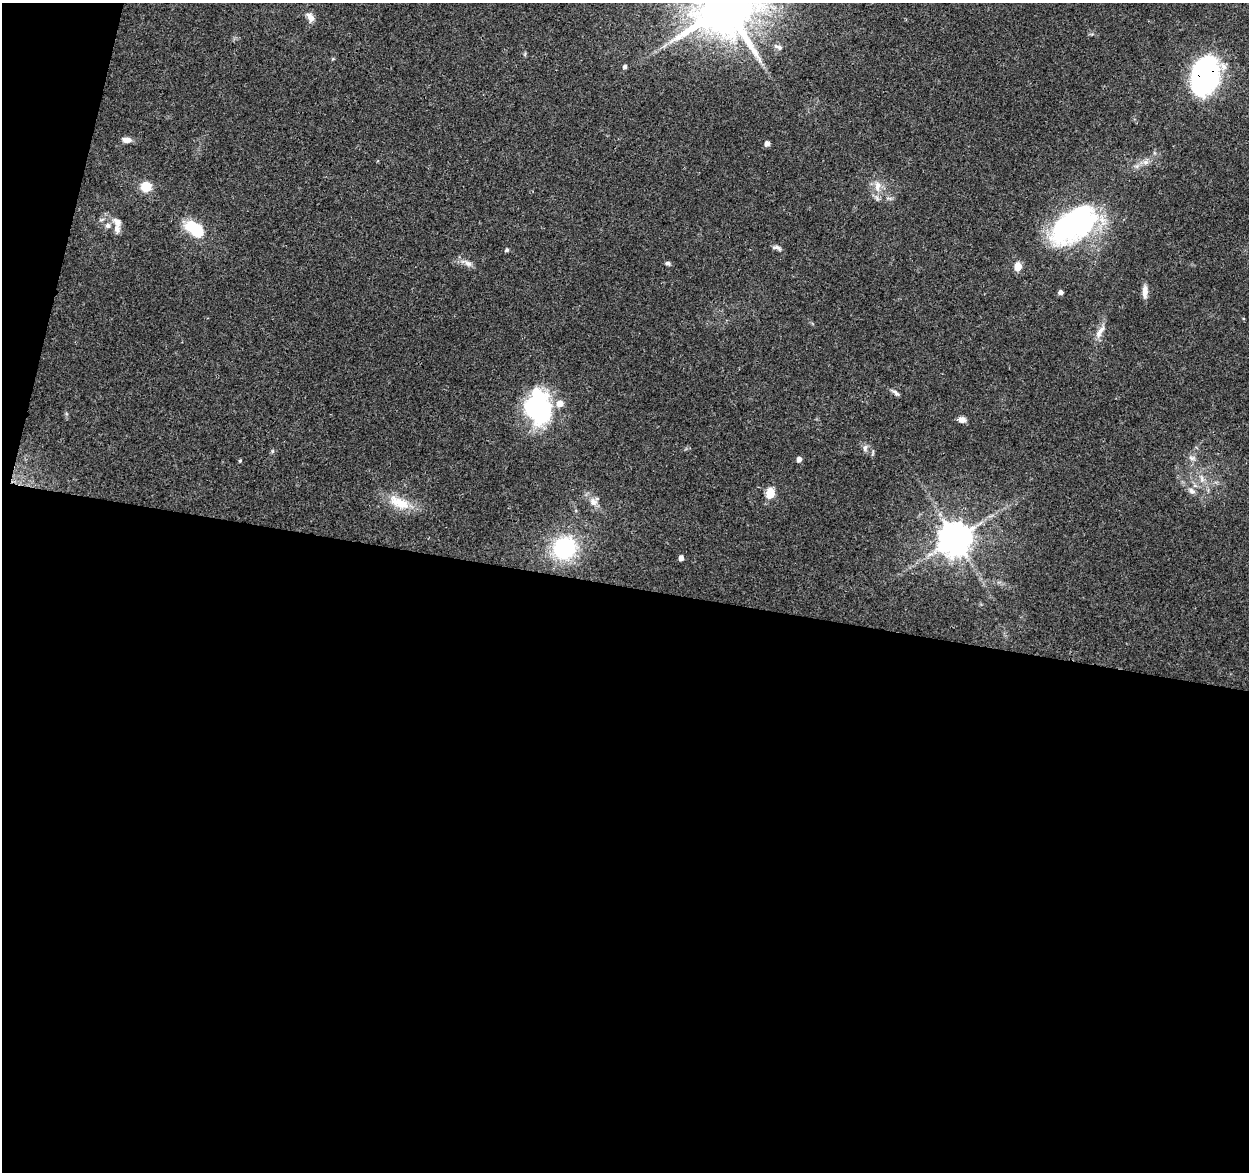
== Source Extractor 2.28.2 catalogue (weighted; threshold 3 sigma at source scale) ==
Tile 13 of 4 x 4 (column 1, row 4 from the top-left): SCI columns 18-1264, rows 241-1410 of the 5014 x 5210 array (HDU 1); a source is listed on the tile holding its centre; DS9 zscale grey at full resolution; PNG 1251 x 1174 px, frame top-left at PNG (2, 3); no overlay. Shown black and unused: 52% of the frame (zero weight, under 3 of 4 exposures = <1% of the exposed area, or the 3 px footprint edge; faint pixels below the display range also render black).
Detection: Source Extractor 2.28.2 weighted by HDU 2 'WHT'; one run over the whole footprint, this tile lists its part. Background 0.0369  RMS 0.0034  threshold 0.0152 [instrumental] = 3 sigma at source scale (4.5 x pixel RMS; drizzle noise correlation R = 1.50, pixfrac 1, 0.0396/0.0396 arcsec/px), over >= 5 px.
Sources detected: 42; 2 inside a brighter object's white glare — not listed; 3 inside a brighter listed object's ellipse — not listed separately; the other 37 listed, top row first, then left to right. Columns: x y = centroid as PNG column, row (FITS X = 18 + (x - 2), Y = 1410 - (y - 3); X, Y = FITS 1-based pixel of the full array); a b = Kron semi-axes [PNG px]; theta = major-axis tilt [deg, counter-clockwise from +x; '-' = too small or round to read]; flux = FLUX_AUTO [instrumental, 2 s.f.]
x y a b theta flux
726 7 16 14 37 2700
310 17 14 8 -62 2.2
778 47 12 6 -26 1.3
625 66 5 4 - 0.92
1205 76 31 21 75 91
127 140 12 6 -5 1.9
767 143 5 4 - 2
1145 162 9 7 14 1.6
145 186 9 9 - 7.3
877 186 17 8 88 3.6
117 222 13 9 -41 2
108 225 7 7 - 1.3
1072 226 55 29 28 69
196 229 20 11 -34 16
777 248 12 5 -16 1.1
507 250 4 4 - 0.69
467 263 17 7 -26 2.1
668 263 7 5 -29 0.71
1018 267 5 5 - 9.8
1145 291 16 6 89 2.4
1060 292 5 4 - 1.5
1100 332 23 7 58 2.8
895 393 13 5 -39 1.1
539 410 36 32 -78 39
962 420 9 7 -11 1.7
865 448 10 6 88 1.2
1192 458 10 6 -15 1.2
799 459 5 4 - 1.8
240 461 4 3 - 0.4
1202 478 12 6 -73 1.8
1191 491 11 7 -31 1.5
770 493 6 5 - 16
593 502 11 10 - 2.3
399 503 31 14 -25 8.4
955 538 10 9 - 770
564 548 25 23 42 28
681 558 5 4 - 1.9
Overlapping masked pixels (flux is a lower limit): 1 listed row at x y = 1205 76
Isophote crosses this tile's border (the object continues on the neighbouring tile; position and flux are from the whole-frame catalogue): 1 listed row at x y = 726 7